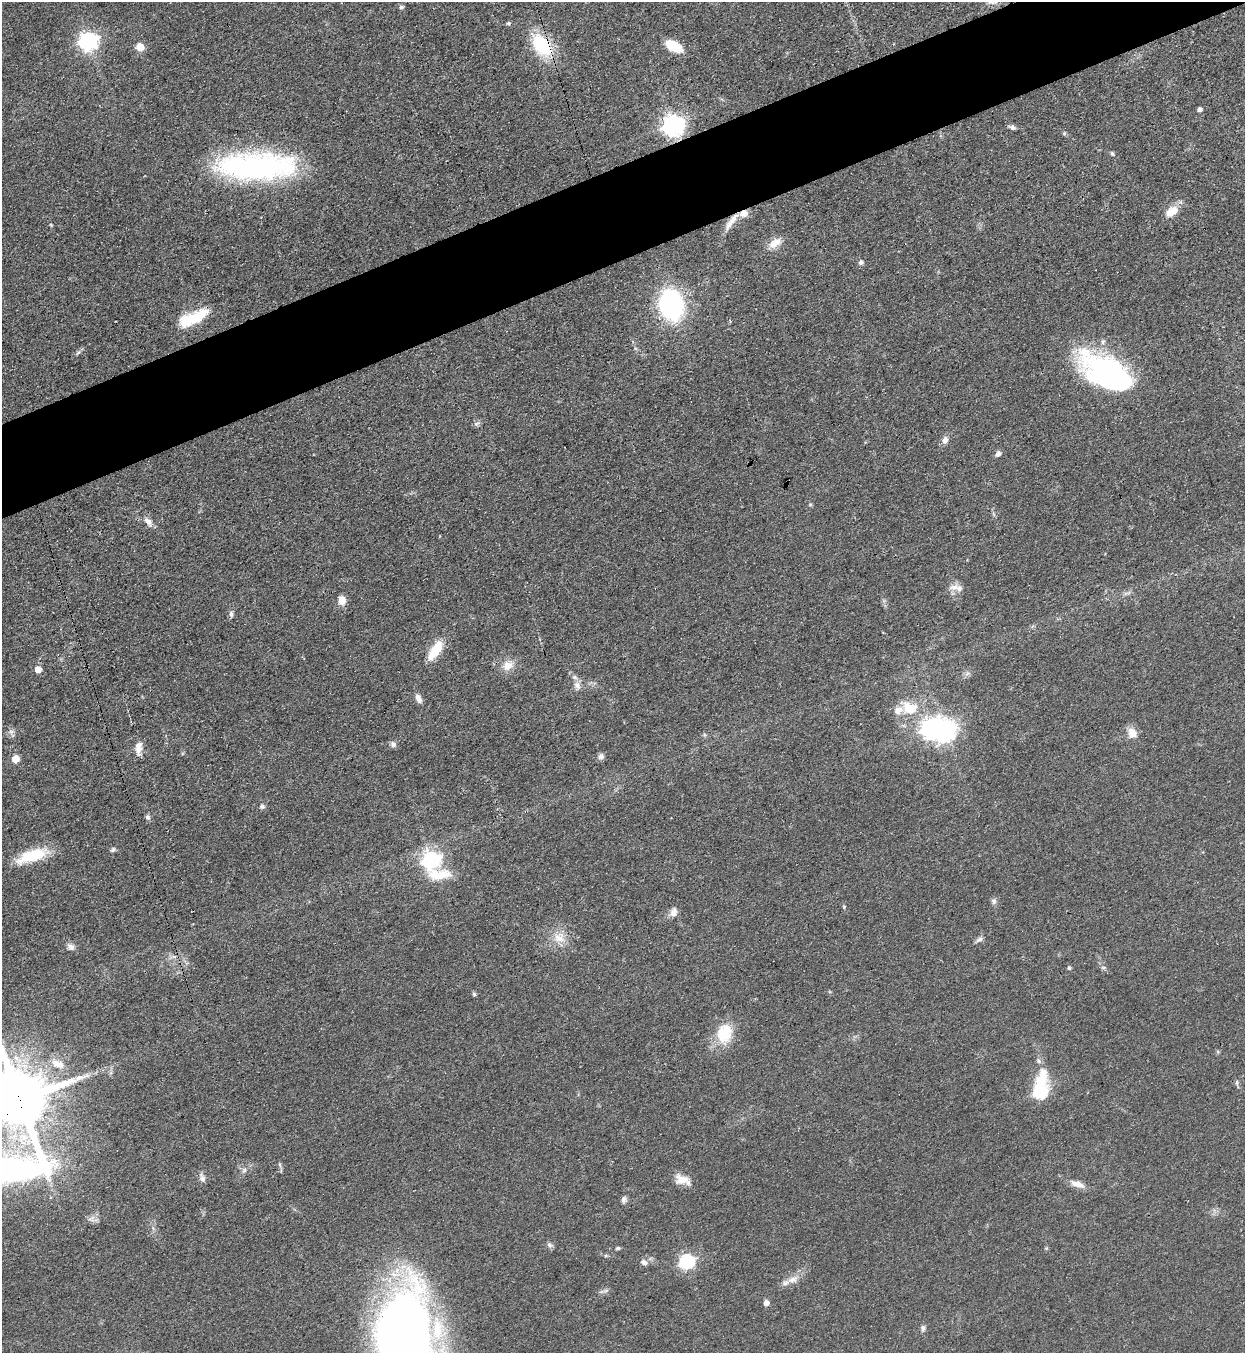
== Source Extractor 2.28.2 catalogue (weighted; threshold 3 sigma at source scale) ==
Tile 10 of 4 x 4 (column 2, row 3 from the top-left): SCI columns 1551-2793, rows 1388-2738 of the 5457 x 5478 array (HDU 1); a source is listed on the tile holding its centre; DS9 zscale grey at full resolution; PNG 1247 x 1355 px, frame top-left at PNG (2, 2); no overlay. Shown black and unused: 6% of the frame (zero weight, under 3 of 4 exposures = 5% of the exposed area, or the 3 px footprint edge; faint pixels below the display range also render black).
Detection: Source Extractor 2.28.2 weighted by HDU 2 'WHT'; one run over the whole footprint, this tile lists its part. Background 0.0524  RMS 0.0057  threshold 0.0258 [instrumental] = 3 sigma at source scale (4.5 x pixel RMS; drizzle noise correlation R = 1.50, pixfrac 1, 0.05/0.05 arcsec/px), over >= 5 px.
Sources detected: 86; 4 inside a brighter object's white glare — not listed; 5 inside a brighter listed object's ellipse — not listed separately; the other 77 listed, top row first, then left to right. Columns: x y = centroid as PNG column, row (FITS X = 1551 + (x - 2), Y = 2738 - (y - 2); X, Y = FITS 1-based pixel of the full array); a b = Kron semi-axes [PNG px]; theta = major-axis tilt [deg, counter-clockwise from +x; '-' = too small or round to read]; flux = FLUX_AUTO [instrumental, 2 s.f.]
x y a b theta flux
401 7 6 5 - 1.1
508 23 6 4 19 0.92
88 41 7 7 - 240
541 45 25 15 -53 35
673 46 13 7 -27 24
140 47 5 5 - 14
1199 110 4 4 - 2.4
673 125 8 7 - 400
1012 127 8 5 -27 1.8
1064 133 5 5 - 0.82
1112 154 7 4 -53 1
255 166 85 27 0 140
1172 211 16 10 31 8.8
729 224 29 7 51 6.1
51 225 6 3 -71 0.61
775 243 19 10 34 6.6
861 262 6 5 - 1.9
671 305 24 19 -78 100
192 319 34 18 8 19
78 352 10 3 50 1.2
1108 371 68 26 -30 100
476 424 8 6 25 1.6
945 440 10 7 67 3
998 454 8 6 50 2.2
810 504 5 5 - 0.75
148 521 13 8 -48 3.7
959 588 15 9 -49 4.6
342 600 9 7 -84 5.9
231 614 10 5 -86 1.7
435 651 27 10 57 14
508 666 14 12 21 7.1
38 670 5 5 - 7.2
968 673 9 4 19 1.4
577 686 13 9 -73 4.1
418 698 11 6 -66 3.2
912 709 24 16 21 16
945 731 8 8 - 400
11 732 8 6 17 1.9
1132 733 12 9 -65 7.3
393 744 8 7 - 2
138 749 13 9 71 4.7
601 756 8 7 - 2.1
15 759 5 5 - 12
262 807 7 6 - 1.4
148 817 8 6 -72 1.4
113 850 7 5 31 1.3
32 856 38 12 19 23
431 860 7 7 - 200
439 875 33 14 -1 15
994 901 8 7 - 1.8
844 907 6 3 -72 0.66
674 912 13 9 80 3.7
559 938 18 15 -9 9.6
979 939 11 6 35 2
71 947 11 8 -43 2.7
1069 968 6 5 - 0.88
474 994 6 5 - 0.93
724 1034 28 21 82 19
58 1064 21 10 -24 8
1237 1083 9 4 90 1.1
1040 1091 16 7 82 98
20 1100 18 17 - 4500
280 1165 6 4 -72 0.95
244 1170 7 5 60 1.4
202 1178 11 8 -73 2.6
682 1180 19 11 -22 7.5
1077 1184 19 8 -19 5.3
624 1199 8 6 49 2
92 1219 14 8 -14 3.1
549 1245 9 6 -52 1.6
618 1248 6 4 15 0.93
687 1261 7 6 - 120
644 1262 9 7 -15 2.7
793 1279 16 9 21 5.1
766 1303 5 5 - 3.8
923 1329 10 5 84 1.7
408 1341 94 47 -80 610
Overlapping masked pixels (flux is a lower limit): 4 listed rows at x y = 541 45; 729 224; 20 1100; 408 1341
Isophote crosses this tile's border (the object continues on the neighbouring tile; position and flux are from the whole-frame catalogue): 2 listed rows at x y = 20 1100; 408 1341